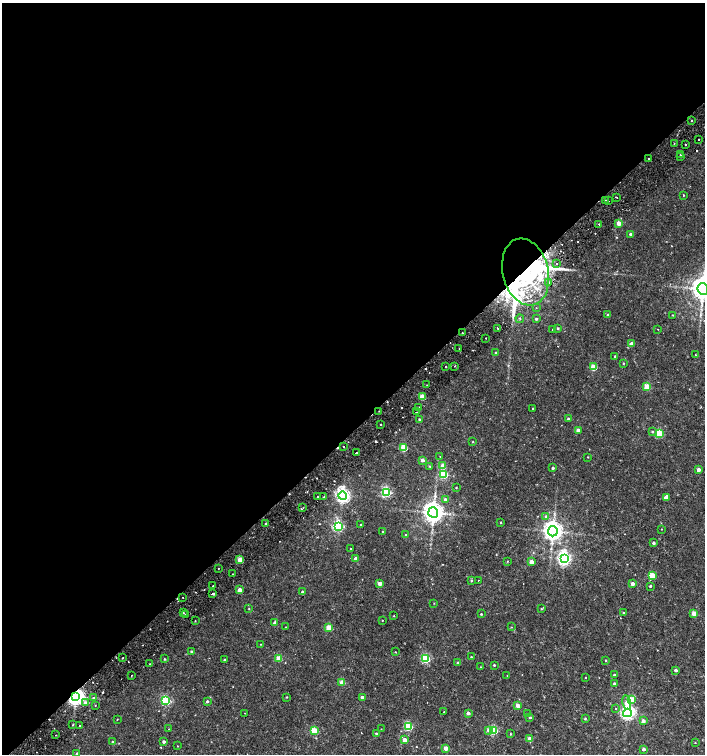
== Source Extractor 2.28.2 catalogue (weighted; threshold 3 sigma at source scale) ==
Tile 2 of 4 x 4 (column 2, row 1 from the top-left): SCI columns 1598-3002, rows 4566-6069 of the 6068 x 6115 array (HDU 1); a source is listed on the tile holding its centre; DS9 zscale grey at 2 x 2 block average (1 PNG px = mean of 2 x 2 image px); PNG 707 x 756 px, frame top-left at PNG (2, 3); each listed source drawn as its Kron ellipse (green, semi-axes under 4 px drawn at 4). Shown black and unused: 57% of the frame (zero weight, under 2 of 3 exposures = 3% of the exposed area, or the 3 px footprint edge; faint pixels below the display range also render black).
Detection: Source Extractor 2.28.2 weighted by HDU 2 'WHT'; one run over the whole footprint, this tile lists its part. Background 0.0101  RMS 0.0028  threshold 0.0126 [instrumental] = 3 sigma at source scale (4.5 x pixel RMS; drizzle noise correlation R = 1.50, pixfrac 1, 0.0396/0.0396 arcsec/px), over >= 5 px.
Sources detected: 203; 2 inside a brighter object's white glare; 19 cosmic-ray / hot-pixel residue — neither listed nor drawn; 4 inside a brighter listed object's ellipse — not listed separately; the other 178 listed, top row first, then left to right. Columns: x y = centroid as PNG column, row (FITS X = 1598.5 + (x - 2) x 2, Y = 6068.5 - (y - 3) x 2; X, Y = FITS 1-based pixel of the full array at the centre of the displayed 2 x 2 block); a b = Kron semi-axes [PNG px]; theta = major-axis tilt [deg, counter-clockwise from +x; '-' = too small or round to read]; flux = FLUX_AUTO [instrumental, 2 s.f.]
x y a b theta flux
691 120 2 2 - 1.4
698 139 2 2 - 1.1
674 143 2 2 - 0.35
685 144 2 2 - 1.1
680 155 2 2 - 0.56
680 157 2 2 - 0.54
649 158 2 2 - 0.64
683 195 2 2 - 0.41
616 197 2 2 - 1.5
605 200 2 2 - 0.68
609 201 2 2 - 0.3
618 223 2 2 - 8.4
599 224 2 2 - 0.84
631 234 2 2 - 1.9
557 263 2 2 - 1
526 272 34 23 -76 89
549 282 3 2 - 0.59
703 289 6 5 - 720
536 308 2 2 - 0.28
608 315 2 2 - 1.9
673 315 2 2 - 0.39
520 319 4 2 - 0.54
536 319 3 3 - 0.87
498 328 2 2 - 2.4
558 328 3 2 - 0.75
658 329 2 2 - 0.41
553 330 2 2 - 1.6
462 333 2 2 - 0.68
485 338 2 2 - 1.6
631 344 3 3 - 3.6
459 348 2 2 - 0.5
495 353 2 2 - 0.53
695 355 2 2 - 1.2
615 356 2 2 - 0.54
623 363 2 2 - 0.42
454 366 2 2 - 0.27
446 367 2 2 - 1.2
593 367 3 3 - 15
427 385 2 2 - 0.26
647 386 3 3 - 16
422 397 3 3 - 15
419 408 2 2 - 0.82
533 408 2 2 - 0.56
379 411 2 2 - 0.55
417 412 2 2 - 0.82
568 418 2 2 - 0.86
419 419 2 2 - 0.65
381 425 2 2 - 1.2
578 430 2 2 - 4.9
652 431 3 3 - 0.63
659 433 3 3 - 30
473 442 2 2 - 0.38
343 446 2 2 - 0.57
404 447 3 3 - 19
357 453 3 2 - 10
440 457 2 2 - 0.28
588 457 2 2 - 0.31
422 460 2 2 - 3.6
430 466 3 3 - 0.58
443 466 3 3 - 5.8
553 468 2 2 - 1.2
698 470 2 2 - 4.4
444 474 3 3 - 35
456 487 2 2 - 0.41
386 492 3 3 - 62
343 496 4 4 - 170
318 497 3 2 - 1.5
324 497 2 2 - 1.6
666 497 4 2 - 6
445 500 3 3 - 1.8
303 508 2 2 - 0.62
433 513 5 5 - 520
546 516 3 3 - 0.76
501 523 2 2 - 0.51
266 524 2 2 - 1.2
361 525 2 2 - 0.33
338 526 3 3 - 76
661 529 2 2 - 0.27
383 531 2 2 - 0.3
553 531 5 4 - 440
405 534 2 2 - 0.34
654 543 2 2 - 1.4
351 549 2 2 - 0.76
355 559 2 2 - 4.2
564 559 4 4 - 150
240 560 3 2 - 13
507 561 2 2 - 0.34
531 562 3 2 - 7.2
219 568 2 2 - 0.41
233 574 2 2 - 0.39
652 576 3 3 - 18
471 580 3 2 - 0.61
478 580 2 2 - 0.26
380 583 3 2 - 4.6
632 584 2 2 - 3.8
213 586 2 2 - 0.42
650 586 3 2 - 0.6
240 590 2 2 - 5.7
302 592 2 2 - 1.6
213 594 3 2 - 10
183 597 2 2 - 0.34
434 603 2 2 - 0.23
249 609 2 2 - 0.38
541 609 3 2 - 0.41
183 613 2 2 - 1.8
624 613 2 2 - 0.48
694 613 3 2 - 10
481 614 2 2 - 0.51
186 615 2 2 - 0.69
394 616 2 2 - 0.4
382 620 2 2 - 0.31
195 621 2 2 - 0.33
275 623 2 2 - 1.7
286 627 3 2 - 0.24
511 627 3 2 - 0.27
329 628 3 3 - 14
261 644 2 2 - 0.45
192 652 2 2 - 2.2
395 652 2 2 - 0.29
471 657 2 2 - 0.54
123 658 2 2 - 0.97
279 658 3 3 - 13
164 659 3 2 - 0.63
425 659 3 3 - 49
225 660 2 2 - 1.3
606 660 2 2 - 0.38
458 663 3 3 - 0.95
149 664 2 2 - 0.48
494 665 2 2 - 0.75
481 667 2 2 - 0.33
676 670 2 2 - 1.8
131 675 2 2 - 0.55
507 675 2 2 - 0.36
614 675 2 2 - 0.8
585 677 2 2 - 0.37
342 682 3 2 - 9
614 684 2 2 - 1.5
76 697 4 4 - 370
287 697 2 2 - 0.43
362 697 2 2 - 1.7
93 698 3 2 - 0.77
632 699 3 3 - 7.9
166 701 3 3 - 55
207 701 2 2 - 1.1
85 703 3 3 - 3.5
627 703 7 4 -77 7.9
95 705 2 2 - 0.29
518 705 2 2 - 6
615 708 2 2 - 0.3
444 712 2 2 - 0.32
245 713 2 2 - 0.2
468 713 2 2 - 3.5
627 713 4 3 - 140
528 714 3 3 - 0.57
530 717 2 2 - 1.4
585 718 3 3 - 0.64
117 719 2 2 - 0.26
643 721 2 2 - 4.8
73 725 2 2 - 0.9
79 725 2 2 - 0.72
408 726 3 3 - 36
169 729 2 2 - 0.24
381 729 2 2 - 0.35
489 730 3 3 - 2.4
493 730 3 3 - 37
314 731 3 3 - 21
376 733 2 2 - 0.65
510 734 2 2 - 0.4
56 735 2 2 - 0.3
529 739 3 3 - 5
404 740 2 2 - 5.2
113 742 2 2 - 0.98
164 742 2 2 - 1.7
695 743 3 2 - 0.27
177 746 2 2 - 0.23
446 748 2 2 - 5.7
644 749 2 2 - 2.3
77 754 2 2 - 2.1
Overlapping masked pixels (flux is a lower limit): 2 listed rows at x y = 526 272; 76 697
Isophote crosses this tile's border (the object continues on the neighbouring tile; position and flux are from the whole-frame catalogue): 2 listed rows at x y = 703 289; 77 754
Diffuse or blended objects may show on this block-average render without a row.